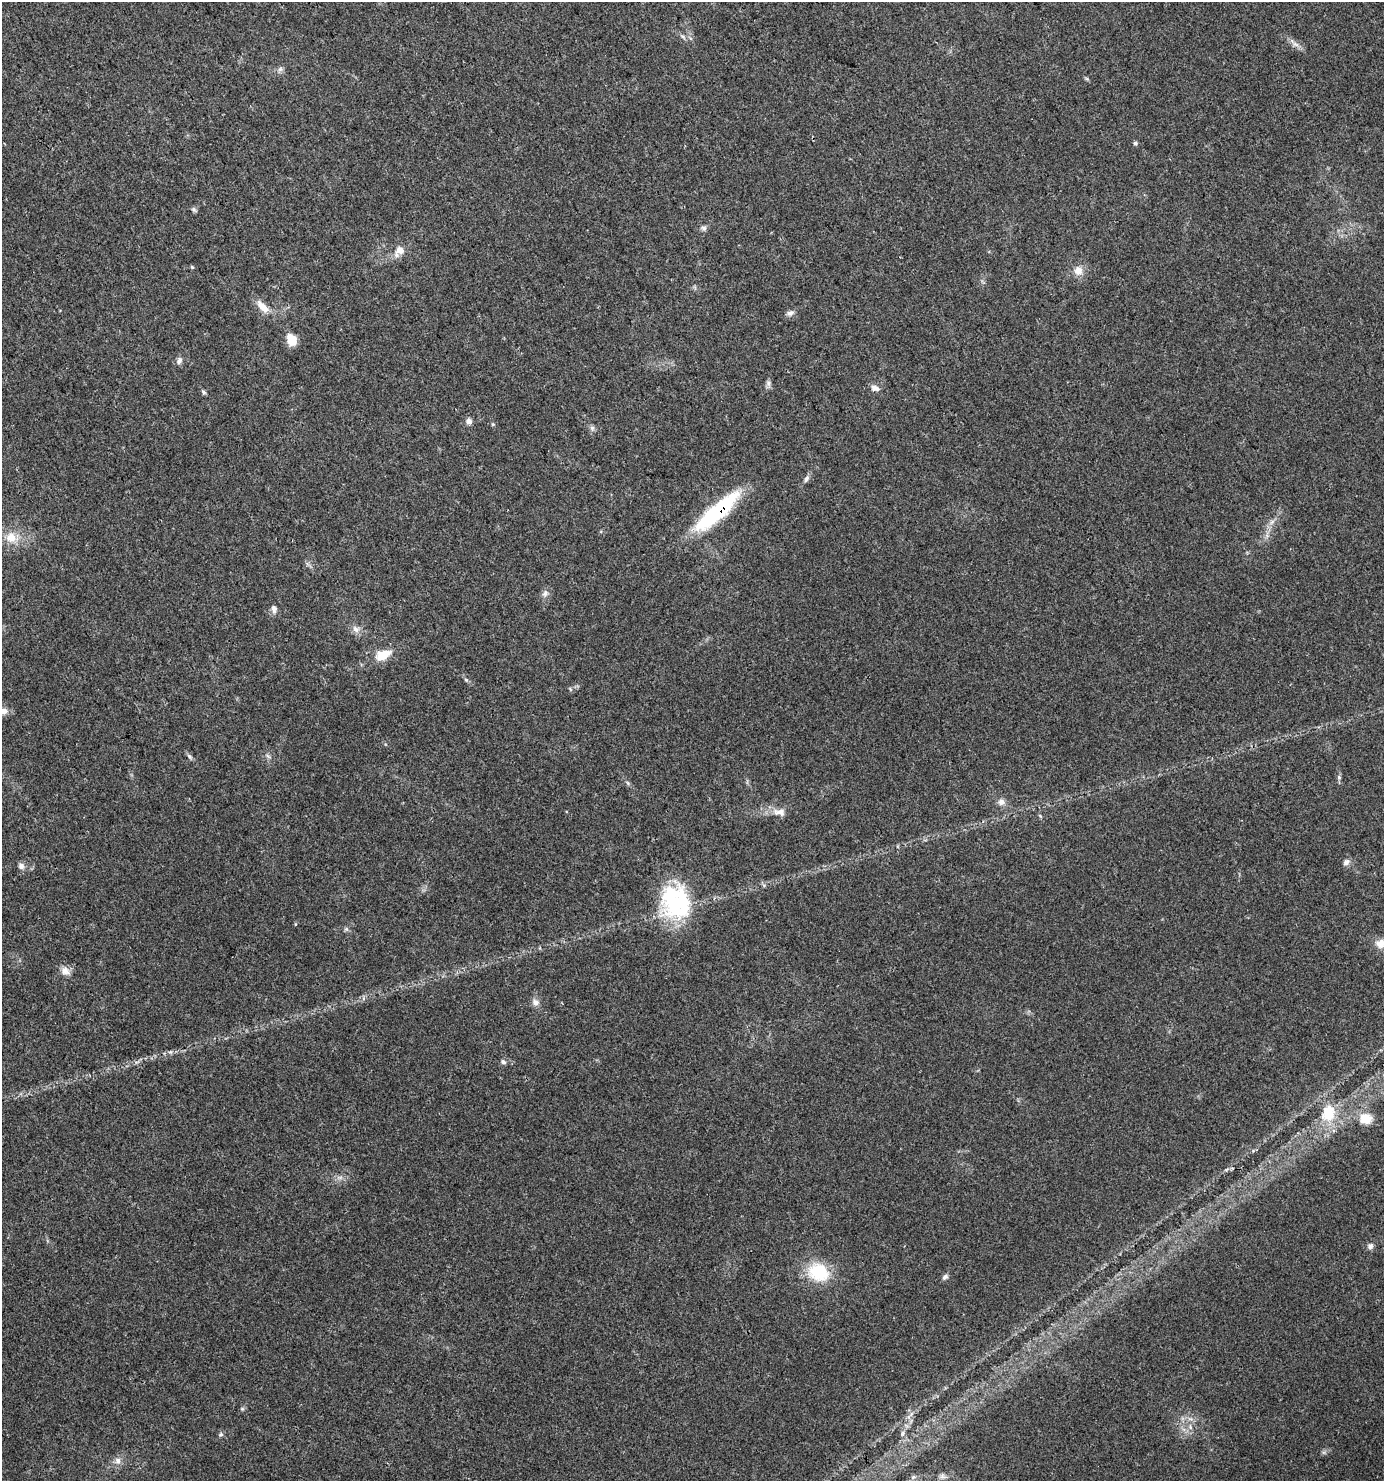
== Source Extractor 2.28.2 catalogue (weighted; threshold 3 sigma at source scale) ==
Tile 11 of 4 x 4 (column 3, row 3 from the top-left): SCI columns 2952-4333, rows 1479-2957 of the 5840 x 5920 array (HDU 1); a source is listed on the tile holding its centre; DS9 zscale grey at full resolution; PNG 1386 x 1483 px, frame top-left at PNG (2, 2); no overlay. Shown black and unused: <1% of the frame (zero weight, under 3 of 4 exposures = <1% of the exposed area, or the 3 px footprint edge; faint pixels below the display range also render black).
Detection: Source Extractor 2.28.2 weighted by HDU 2 'WHT'; one run over the whole footprint, this tile lists its part. Background 0.0182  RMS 0.0038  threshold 0.0171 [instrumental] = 3 sigma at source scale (4.5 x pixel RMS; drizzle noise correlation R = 1.50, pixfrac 1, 0.0396/0.0396 arcsec/px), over >= 5 px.
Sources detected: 53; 2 inside a brighter object's white glare — not listed; the other 51 listed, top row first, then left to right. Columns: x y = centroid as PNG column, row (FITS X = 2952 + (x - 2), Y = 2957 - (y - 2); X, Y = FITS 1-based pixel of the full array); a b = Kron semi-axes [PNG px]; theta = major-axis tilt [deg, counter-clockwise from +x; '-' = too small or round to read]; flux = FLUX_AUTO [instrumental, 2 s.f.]
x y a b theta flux
683 36 9 4 -39 0.95
1295 44 10 5 -35 1.6
280 69 7 6 - 1.1
1135 143 6 5 - 0.66
194 209 8 5 -49 0.77
704 228 8 6 -31 1
399 251 17 11 50 4
192 267 5 3 - 0.42
1078 271 11 11 - 3.5
263 307 20 9 -48 4.6
790 313 10 7 10 1.5
292 340 9 7 -61 8.9
179 360 11 7 72 1.4
768 383 9 6 -84 1.2
875 388 13 8 -17 2.1
203 392 7 4 -29 0.68
469 421 8 7 - 1.5
592 428 7 6 - 0.99
806 479 10 6 61 1.2
712 516 66 16 41 33
11 538 14 13 - 6
545 593 9 7 72 1.5
274 609 12 7 -81 1.5
356 629 11 9 -33 2.3
383 655 20 11 24 7
466 680 6 4 -44 0.56
3 711 11 7 4 2.3
189 756 10 4 -45 0.92
268 756 7 4 -44 0.8
1339 777 6 5 - 0.76
1001 802 10 8 -18 2
779 812 19 11 -3 3.7
1346 862 9 7 38 1.6
21 866 9 7 -51 1.6
675 909 52 33 49 34
1381 944 13 12 - 4
65 971 13 10 -30 2.7
535 1002 10 9 - 1.9
503 1062 8 5 -22 0.97
1328 1113 20 16 82 12
1365 1118 15 13 -1 6.2
1370 1246 8 7 - 1.3
818 1272 25 20 -25 17
945 1277 8 6 37 1.1
242 1409 6 4 0 0.54
1190 1427 8 5 -75 1.3
903 1433 6 4 71 0.71
221 1434 7 6 - 0.74
118 1461 10 9 - 2
942 1476 8 7 - 1.3
913 1477 7 5 44 0.93
Overlapping masked pixels (flux is a lower limit): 1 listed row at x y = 712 516
Isophote crosses this tile's border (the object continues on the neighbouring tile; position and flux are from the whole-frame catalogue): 2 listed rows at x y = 3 711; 1381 944